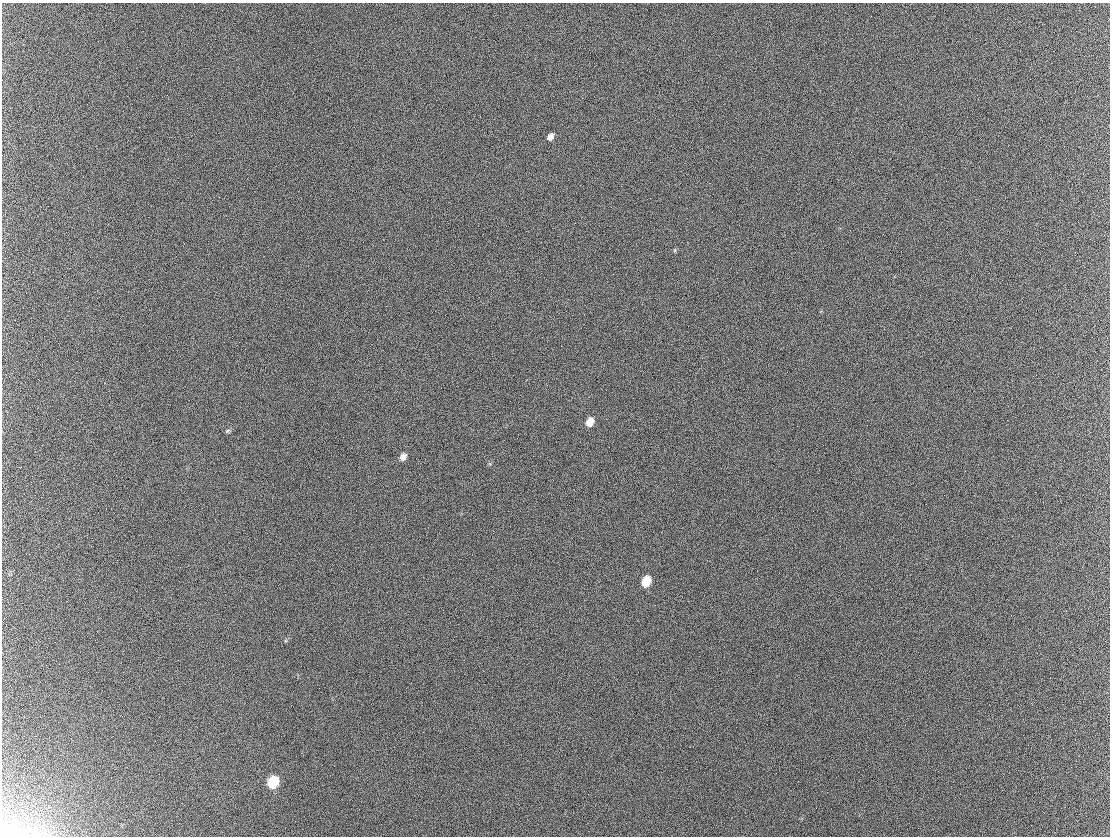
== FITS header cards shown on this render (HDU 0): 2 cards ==
NAXIS1  =                 1108 / Axis length
NAXIS2  =                  834 / Axis length

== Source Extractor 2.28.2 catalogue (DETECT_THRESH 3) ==
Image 1108 x 834 px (HDU 0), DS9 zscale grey, 1 PNG px = 1 image px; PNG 1112 x 838 px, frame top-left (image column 1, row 834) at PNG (2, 3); no overlay
Background 291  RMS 41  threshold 124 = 3 sigma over >= 5 px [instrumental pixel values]
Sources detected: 10; all 10 listed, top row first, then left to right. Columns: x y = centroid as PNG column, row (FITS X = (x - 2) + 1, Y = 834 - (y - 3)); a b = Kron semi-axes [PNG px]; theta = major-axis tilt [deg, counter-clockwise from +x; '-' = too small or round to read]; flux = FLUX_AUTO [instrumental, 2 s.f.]
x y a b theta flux
550 137 7 5 57 17000
675 250 6 4 72 3100
590 422 8 6 56 35000
227 431 6 4 46 4200
403 457 8 6 57 16000
646 582 8 6 60 72000
319 688 2 2 - 1300
273 782 9 7 55 140000
23 834 18 11 27 34000
4 835 14 10 -29 18000
At the frame edge (FLAGS 8, measured only in part): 2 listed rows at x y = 23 834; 4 835